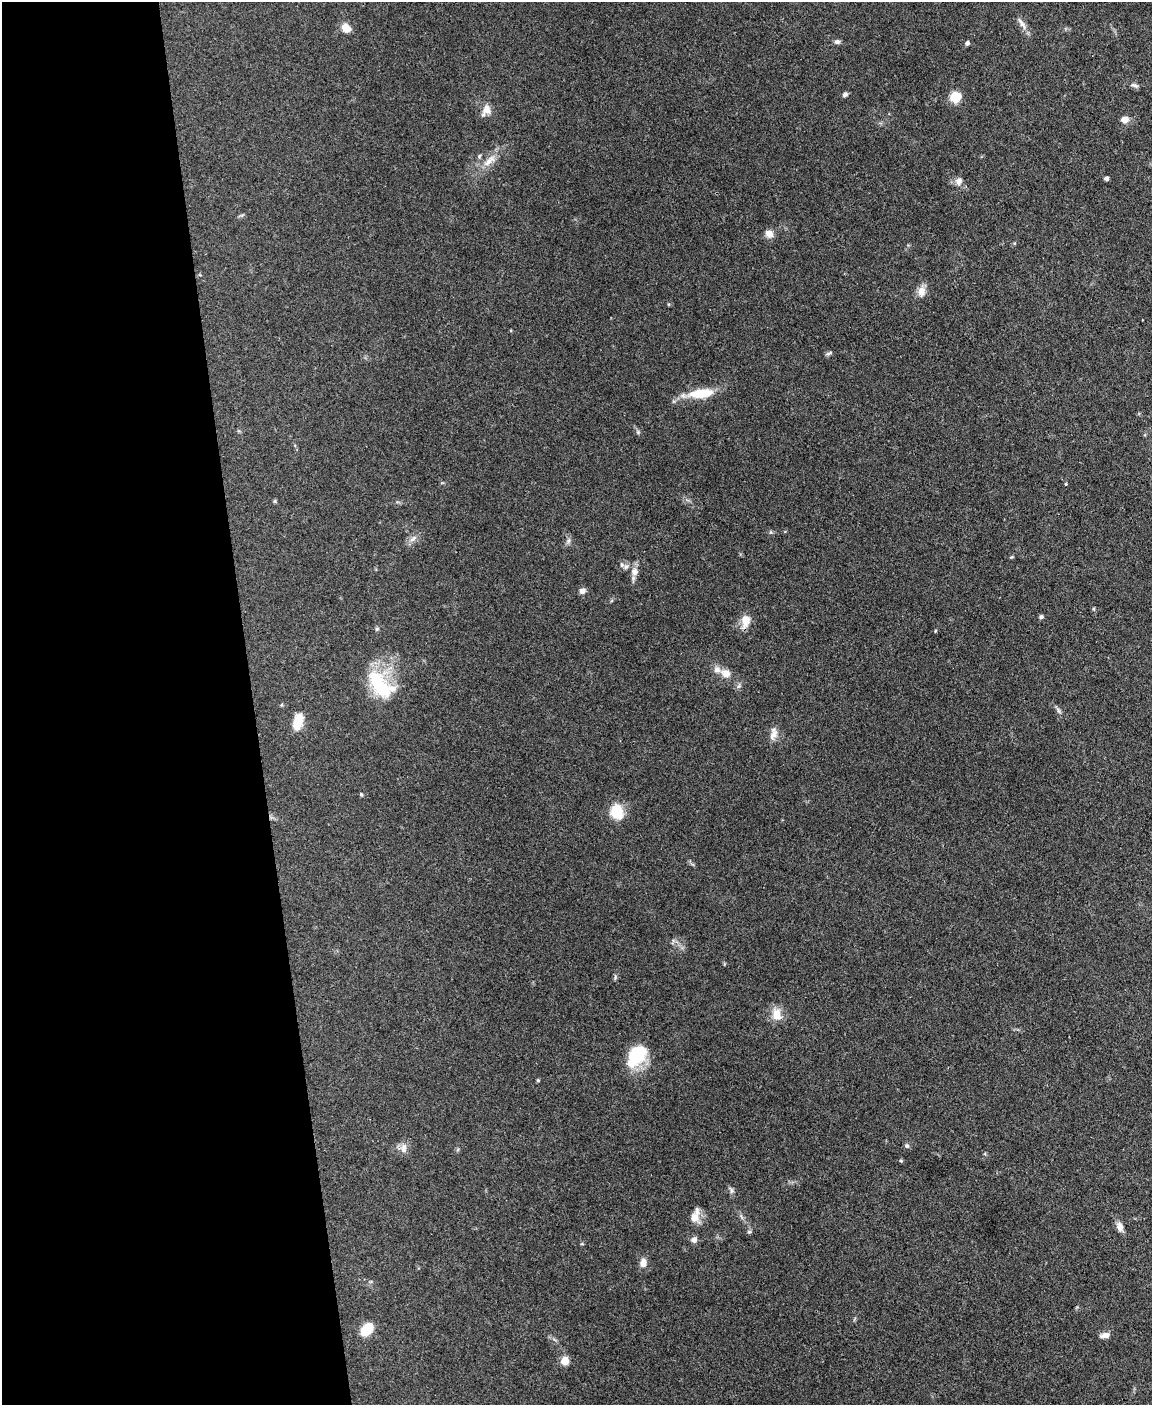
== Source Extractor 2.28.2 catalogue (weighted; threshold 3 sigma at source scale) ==
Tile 5 of 4 x 3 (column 1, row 2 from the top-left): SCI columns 1-1150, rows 1639-3041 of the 4599 x 4572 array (HDU 1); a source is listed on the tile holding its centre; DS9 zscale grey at full resolution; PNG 1154 x 1407 px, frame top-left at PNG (2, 2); no overlay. Shown black and unused: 22% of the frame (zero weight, under 3 of 4 exposures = <1% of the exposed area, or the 3 px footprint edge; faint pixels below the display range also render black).
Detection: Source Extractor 2.28.2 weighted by HDU 2 'WHT'; one run over the whole footprint, this tile lists its part. Background 0.142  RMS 0.0052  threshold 0.0234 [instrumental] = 3 sigma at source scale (4.5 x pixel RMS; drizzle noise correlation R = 1.50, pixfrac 1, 0.05/0.05 arcsec/px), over >= 5 px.
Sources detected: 55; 1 inside a brighter object's white glare — not listed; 2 inside a brighter listed object's ellipse — not listed separately; the other 52 listed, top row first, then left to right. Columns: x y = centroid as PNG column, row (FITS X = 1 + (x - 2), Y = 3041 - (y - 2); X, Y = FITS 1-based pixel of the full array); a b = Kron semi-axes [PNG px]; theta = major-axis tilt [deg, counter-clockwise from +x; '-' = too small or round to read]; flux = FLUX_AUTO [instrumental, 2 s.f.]
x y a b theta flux
1020 20 16 5 -51 2.3
346 27 9 7 -40 6.8
837 42 8 6 -12 1.4
967 43 5 4 - 1.5
1134 85 12 5 -19 1.5
845 94 6 5 - 1.4
955 97 7 7 - 18
486 110 17 10 63 4.4
1124 119 8 6 6 4
479 156 5 5 - 0.75
489 161 23 8 39 6.1
1106 179 4 4 - 1.6
959 181 10 10 - 2.8
769 234 11 9 -39 3.2
921 292 14 9 81 4.2
828 353 9 3 23 0.91
701 393 31 11 6 14
638 432 5 5 - 0.72
1066 484 4 3 - 0.46
413 539 11 5 45 2
568 540 9 4 81 1.3
1011 557 6 3 33 0.51
626 567 7 7 - 1.6
635 572 10 9 - 3.2
582 591 8 7 - 2.2
1041 617 5 4 - 1.2
746 621 17 10 82 6
377 629 6 5 - 0.87
726 673 12 9 -24 4.6
380 684 41 22 -49 32
739 686 8 5 81 1.2
1058 710 10 4 -60 1.2
298 721 16 8 72 12
774 735 16 9 65 3.8
361 794 5 3 - 0.64
617 812 16 13 -76 12
615 977 8 3 86 0.76
777 1014 17 12 -75 6.3
636 1054 21 17 42 23
538 1080 4 4 - 0.58
907 1146 7 5 -30 1
403 1148 13 12 - 3.7
901 1161 5 4 - 0.67
731 1190 9 6 -62 1.4
695 1216 19 11 78 5.7
1120 1227 12 8 -76 3
749 1232 5 5 - 0.82
694 1240 7 6 - 2.4
643 1263 11 8 78 3.5
367 1329 13 9 48 13
1105 1335 11 7 7 2.9
565 1361 5 5 - 14